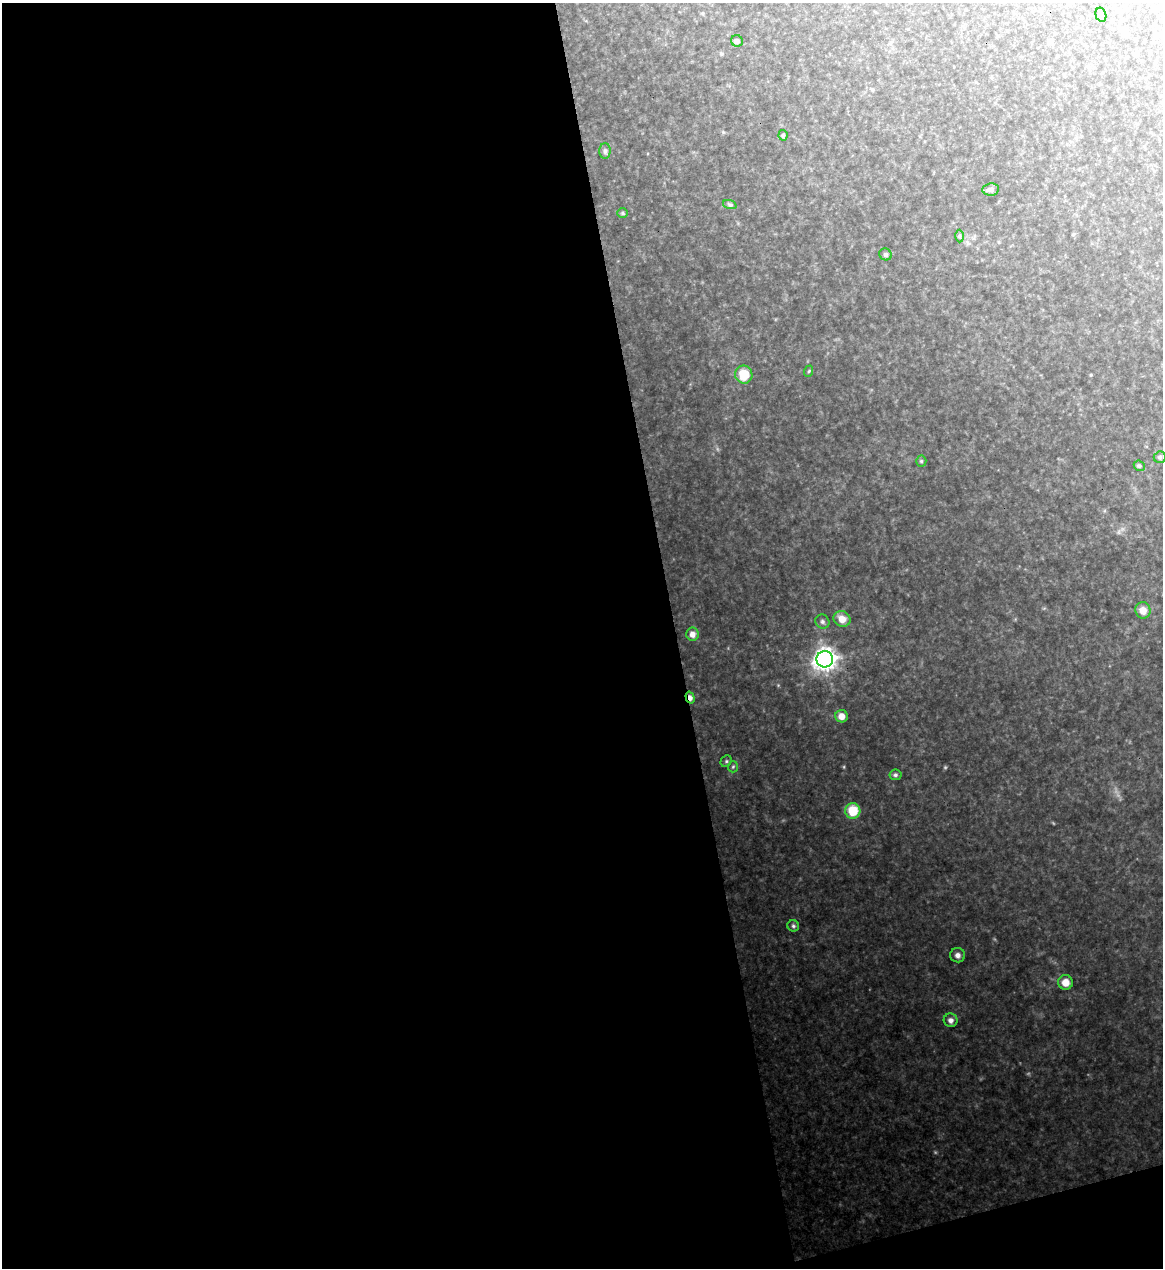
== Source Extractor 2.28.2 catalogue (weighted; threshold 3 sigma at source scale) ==
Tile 13 of 4 x 4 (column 1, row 4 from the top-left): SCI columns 140-1300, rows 1-1266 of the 5043 x 5063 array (HDU 1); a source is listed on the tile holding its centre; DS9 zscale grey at full resolution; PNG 1165 x 1270 px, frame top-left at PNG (2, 3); each listed source drawn as its Kron ellipse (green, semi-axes under 4 px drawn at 4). Shown black and unused: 59% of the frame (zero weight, under 3 of 4 exposures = <1% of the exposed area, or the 3 px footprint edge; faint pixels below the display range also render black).
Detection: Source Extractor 2.28.2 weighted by HDU 2 'WHT'; one run over the whole footprint, this tile lists its part. Background 0.328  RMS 0.017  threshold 0.0767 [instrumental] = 3 sigma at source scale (4.5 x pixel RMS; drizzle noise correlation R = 1.50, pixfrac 1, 0.05/0.05 arcsec/px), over >= 5 px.
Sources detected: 29; all 29 listed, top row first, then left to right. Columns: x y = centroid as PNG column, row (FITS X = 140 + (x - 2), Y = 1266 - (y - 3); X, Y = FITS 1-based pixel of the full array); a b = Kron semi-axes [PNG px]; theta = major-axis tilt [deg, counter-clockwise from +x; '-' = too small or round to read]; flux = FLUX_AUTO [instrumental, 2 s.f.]
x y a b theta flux
1101 15 7 5 -75 3.2
737 41 6 5 - 5.4
783 135 5 4 - 2.5
605 151 8 5 90 3.8
991 189 8 6 8 5.4
730 205 7 4 -19 2.9
623 213 5 5 - 2.4
959 236 6 4 89 2.4
886 254 6 5 - 3.8
809 371 6 3 71 1.9
744 375 9 8 - 33
1160 457 6 5 - 3.6
921 461 5 5 - 2.4
1139 466 6 5 - 2.4
1143 610 8 7 - 14
842 619 9 7 -30 17
822 622 7 6 - 4.7
692 634 6 6 - 9.6
825 659 8 8 - 1300
690 698 6 4 -74 8.4
841 716 6 6 - 14
726 761 6 5 - 2.9
733 767 6 5 - 2.6
895 775 6 5 - 3.8
853 811 8 7 - 44
793 926 6 5 - 3.4
958 955 7 7 - 6.5
1065 982 7 7 - 15
951 1020 7 7 - 7.2
Overlapping masked pixels (flux is a lower limit): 1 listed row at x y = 690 698